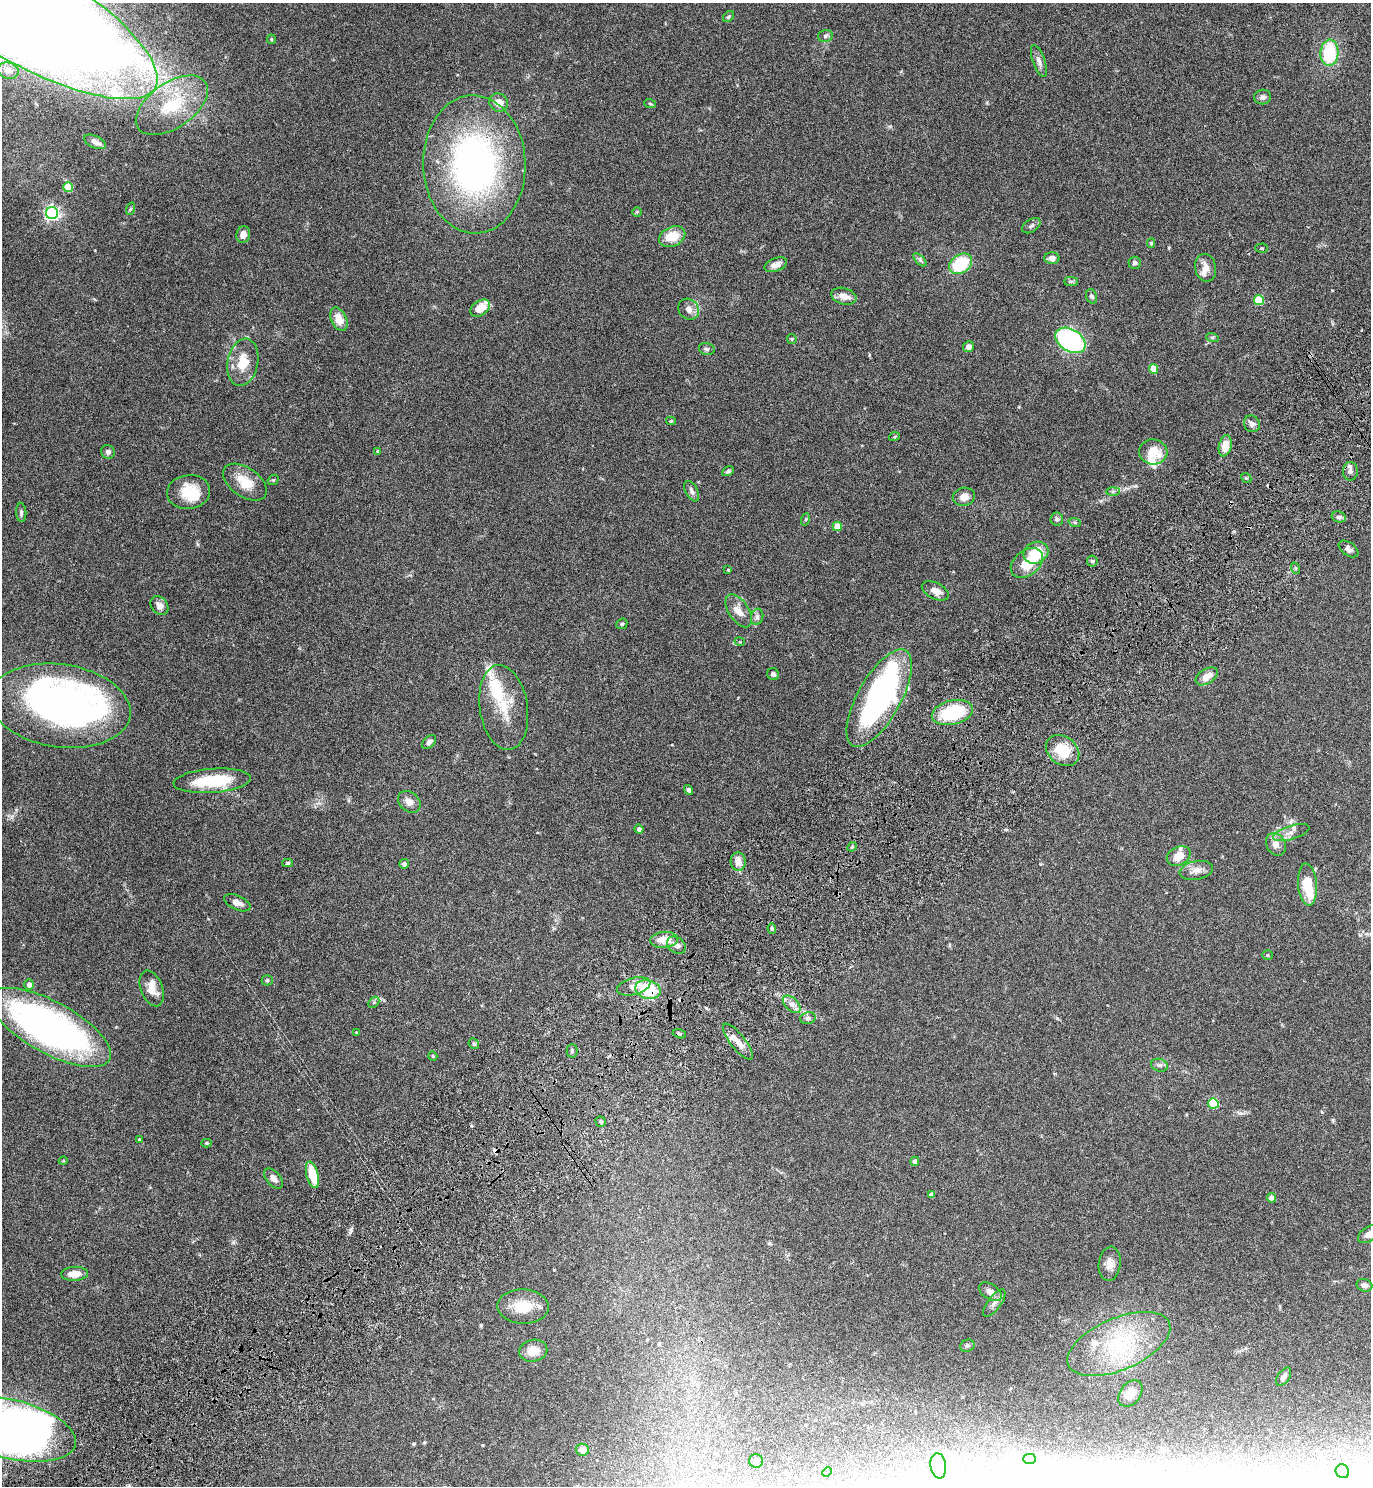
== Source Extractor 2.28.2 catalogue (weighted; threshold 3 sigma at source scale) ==
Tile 7 of 4 x 4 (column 3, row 2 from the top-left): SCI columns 2937-4305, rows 3019-4502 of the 6011 x 6034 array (HDU 1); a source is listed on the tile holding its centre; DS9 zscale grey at full resolution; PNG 1373 x 1488 px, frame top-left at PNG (2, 3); each listed source drawn as its Kron ellipse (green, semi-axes under 4 px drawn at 4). Shown black and unused: <1% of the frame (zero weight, under 4 of 7 exposures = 3% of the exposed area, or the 3 px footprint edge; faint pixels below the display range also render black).
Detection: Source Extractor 2.28.2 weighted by HDU 2 'WHT'; one run over the whole footprint, this tile lists its part. Background 0.0574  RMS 0.0042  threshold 0.0173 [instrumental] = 3 sigma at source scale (4.09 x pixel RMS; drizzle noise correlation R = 1.36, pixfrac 0.8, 0.05/0.05 arcsec/px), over >= 5 px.
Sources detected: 175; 12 inside a brighter object's white glare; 5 cosmic-ray / hot-pixel residue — neither listed nor drawn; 11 inside a brighter listed object's ellipse — not listed separately; the other 147 listed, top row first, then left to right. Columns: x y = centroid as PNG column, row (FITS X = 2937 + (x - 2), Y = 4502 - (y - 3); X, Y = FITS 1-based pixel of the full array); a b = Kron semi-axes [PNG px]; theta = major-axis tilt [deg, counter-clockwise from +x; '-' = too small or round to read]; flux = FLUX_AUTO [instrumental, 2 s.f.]
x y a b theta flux
16 8 161 50 -30 2000
728 17 6 5 - 0.65
825 36 7 6 - 0.89
271 39 4 4 - 0.51
1329 53 13 9 87 20
1039 61 17 6 -71 2
8 71 10 8 -17 2.7
1263 97 8 7 - 1.3
499 102 10 9 - 3.8
650 104 6 3 -20 0.42
172 105 41 22 35 23
95 142 11 6 -25 2.2
474 164 69 51 -88 130
68 187 5 4 - 14
130 209 6 4 71 0.5
637 212 5 5 - 0.46
52 213 6 6 - 110
1031 226 10 6 32 1.3
243 235 8 7 - 2.5
672 237 14 9 25 7.6
1151 243 4 4 - 0.47
1262 248 6 4 1 0.47
1052 258 7 5 -1 2.2
920 260 8 4 -45 0.88
1135 263 6 6 - 1.1
961 264 12 9 34 20
776 265 12 6 20 2.8
1206 268 14 10 -79 3.3
1071 281 7 4 0 0.71
844 296 13 8 -15 3.5
1092 296 7 5 -68 1.1
1259 300 5 5 - 15
480 308 11 7 33 5.8
689 309 11 9 -45 2.5
339 319 12 7 -65 5.3
1212 337 6 4 -18 0.57
792 339 5 4 - 0.47
1070 340 16 11 -32 73
969 347 5 5 - 2.1
707 349 8 6 -15 0.89
243 362 24 15 79 9.2
1153 369 5 4 - 8.5
671 421 5 4 - 0.51
1252 424 8 7 - 1.4
894 437 5 3 - 0.37
1225 446 11 6 78 6.3
377 451 4 3 - 0.32
108 452 7 6 - 1.3
1153 452 14 12 -6 8.9
728 471 6 4 28 0.74
1350 471 9 7 89 1.5
1246 478 5 4 - 0.47
273 480 6 4 41 0.49
245 482 25 14 -35 8.4
692 491 11 6 -63 1.5
1113 491 7 4 1 0.74
188 492 22 17 8 10
964 497 11 9 12 2.9
21 512 9 5 -85 0.88
1339 517 7 5 -13 0.86
806 519 6 4 71 0.46
1057 519 6 6 - 1.1
1075 523 6 4 -20 0.61
837 526 5 4 - 7.6
1349 549 11 6 -36 1.3
1036 553 13 10 28 11
1092 561 5 5 - 0.61
1027 563 18 12 39 9.2
1295 568 5 3 - 0.5
728 570 3 3 - 0.35
935 591 14 8 -27 3.4
159 606 10 8 -52 2.1
739 611 18 10 -57 4.5
757 617 8 6 76 1.2
622 624 6 5 - 0.54
740 642 5 3 - 0.39
773 674 6 5 - 1.1
1207 676 12 7 33 3.7
879 698 54 21 61 86
60 706 71 41 -8 180
504 707 43 24 -81 15
952 712 21 12 14 24
429 742 8 5 47 1.5
1063 751 18 14 -37 12
212 781 39 12 4 19
689 790 5 4 - 0.79
409 802 12 9 -40 2.9
639 829 4 4 - 1.3
1291 833 19 6 17 2.5
1276 844 12 9 -61 2.9
852 847 5 4 - 0.45
1179 856 12 9 28 4.7
738 862 9 7 -86 3.5
287 863 5 4 - 0.61
404 864 5 5 - 1.4
1196 870 17 9 10 2.9
1307 885 21 9 -85 11
237 903 14 7 -24 2.8
772 928 5 4 - 0.67
664 940 14 8 5 6.4
676 945 10 7 -33 2
1268 955 5 5 - 0.47
267 980 5 5 - 0.54
29 985 5 5 - 2
634 986 17 8 14 3.2
152 988 18 11 -70 4.9
648 990 13 9 -15 16
374 1002 6 4 46 0.61
792 1004 11 6 -44 2.1
808 1018 8 6 14 1
50 1027 67 26 -29 160
356 1032 3 3 - 0.24
679 1034 7 4 -20 0.6
738 1042 22 7 -52 3.4
474 1044 5 5 - 0.57
572 1051 7 5 89 0.65
433 1056 5 4 - 0.5
1159 1065 9 6 -15 1.1
1213 1103 5 5 - 21
601 1122 5 5 - 0.73
139 1139 4 4 - 0.46
206 1143 5 4 - 0.44
63 1161 4 3 - 0.33
915 1161 5 4 - 1.5
312 1175 13 6 -76 9.7
273 1179 12 7 -48 2.1
931 1195 4 4 - 1.2
1271 1198 5 4 - 2.2
1369 1234 12 7 34 3
1110 1264 17 11 82 3.4
74 1274 13 7 4 4.4
1364 1285 8 6 -17 1.5
990 1292 12 7 -33 2.7
994 1303 16 6 53 1.9
523 1307 25 17 -3 9.3
1119 1344 55 26 23 32
967 1346 7 6 - 0.89
533 1351 14 11 11 5.1
1284 1377 10 6 55 1.8
1130 1394 14 10 53 8
10 1429 68 29 -14 250
582 1450 6 6 - 2
1030 1459 6 5 - 0.75
756 1461 7 6 - 1.3
938 1466 13 8 -82 3.2
1342 1471 7 6 - 0.99
827 1472 5 3 - 0.48
Overlapping masked pixels (flux is a lower limit): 1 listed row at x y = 648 990
Isophote crosses this tile's border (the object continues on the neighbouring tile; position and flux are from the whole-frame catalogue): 3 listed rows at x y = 16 8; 1369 1234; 10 1429
Unlisted compact peaks at least as high as the median listed source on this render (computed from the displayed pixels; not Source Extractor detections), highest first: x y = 351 1230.